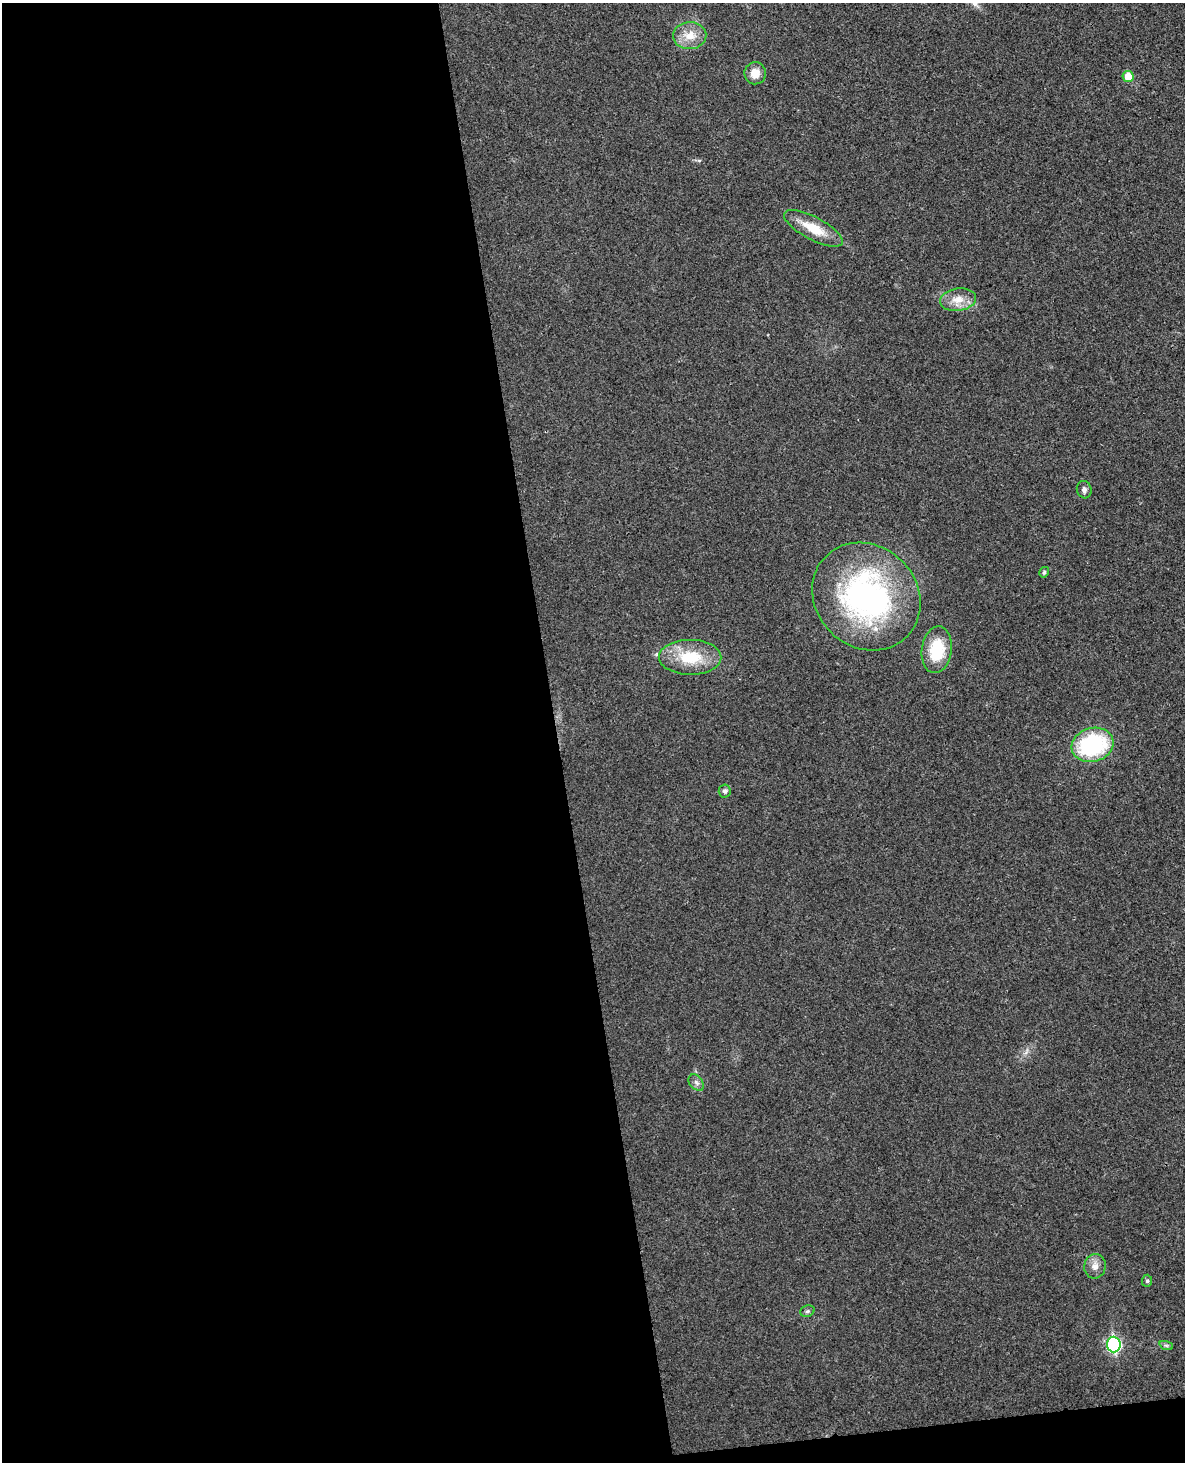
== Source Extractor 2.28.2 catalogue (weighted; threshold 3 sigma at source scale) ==
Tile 9 of 4 x 3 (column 1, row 3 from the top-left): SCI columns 57-1239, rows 147-1606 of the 4844 x 4780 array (HDU 1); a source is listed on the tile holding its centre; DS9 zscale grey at full resolution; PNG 1187 x 1464 px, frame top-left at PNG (2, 3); each listed source drawn as its Kron ellipse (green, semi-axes under 4 px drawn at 4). Shown black and unused: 48% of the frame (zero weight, under 3 of 4 exposures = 6% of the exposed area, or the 3 px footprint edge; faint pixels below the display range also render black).
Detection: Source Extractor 2.28.2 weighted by HDU 2 'WHT'; one run over the whole footprint, this tile lists its part. Background 0.0217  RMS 0.0058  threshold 0.0262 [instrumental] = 3 sigma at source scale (4.5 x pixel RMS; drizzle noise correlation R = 1.50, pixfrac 1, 0.05/0.05 arcsec/px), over >= 5 px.
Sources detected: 18; all 18 listed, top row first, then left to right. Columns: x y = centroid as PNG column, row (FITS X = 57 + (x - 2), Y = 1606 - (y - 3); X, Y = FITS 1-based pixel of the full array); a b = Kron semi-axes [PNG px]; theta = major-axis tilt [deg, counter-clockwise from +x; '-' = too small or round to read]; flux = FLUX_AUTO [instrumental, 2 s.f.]
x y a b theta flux
690 36 16 13 3 8.8
755 73 11 10 - 6.2
1128 76 5 5 - 9.4
813 228 33 11 -28 14
958 300 18 11 8 7.6
1084 490 9 7 -73 2.1
1044 572 6 4 57 1
866 597 57 50 -44 140
937 650 23 15 82 23
690 657 31 17 -1 23
1093 745 21 17 16 58
725 791 6 6 - 1.5
696 1083 9 6 -49 1.9
1095 1266 12 11 - 4.3
1147 1281 6 5 - 1.1
807 1311 7 5 21 1.3
1114 1345 8 7 - 87
1166 1345 7 4 -19 1.1